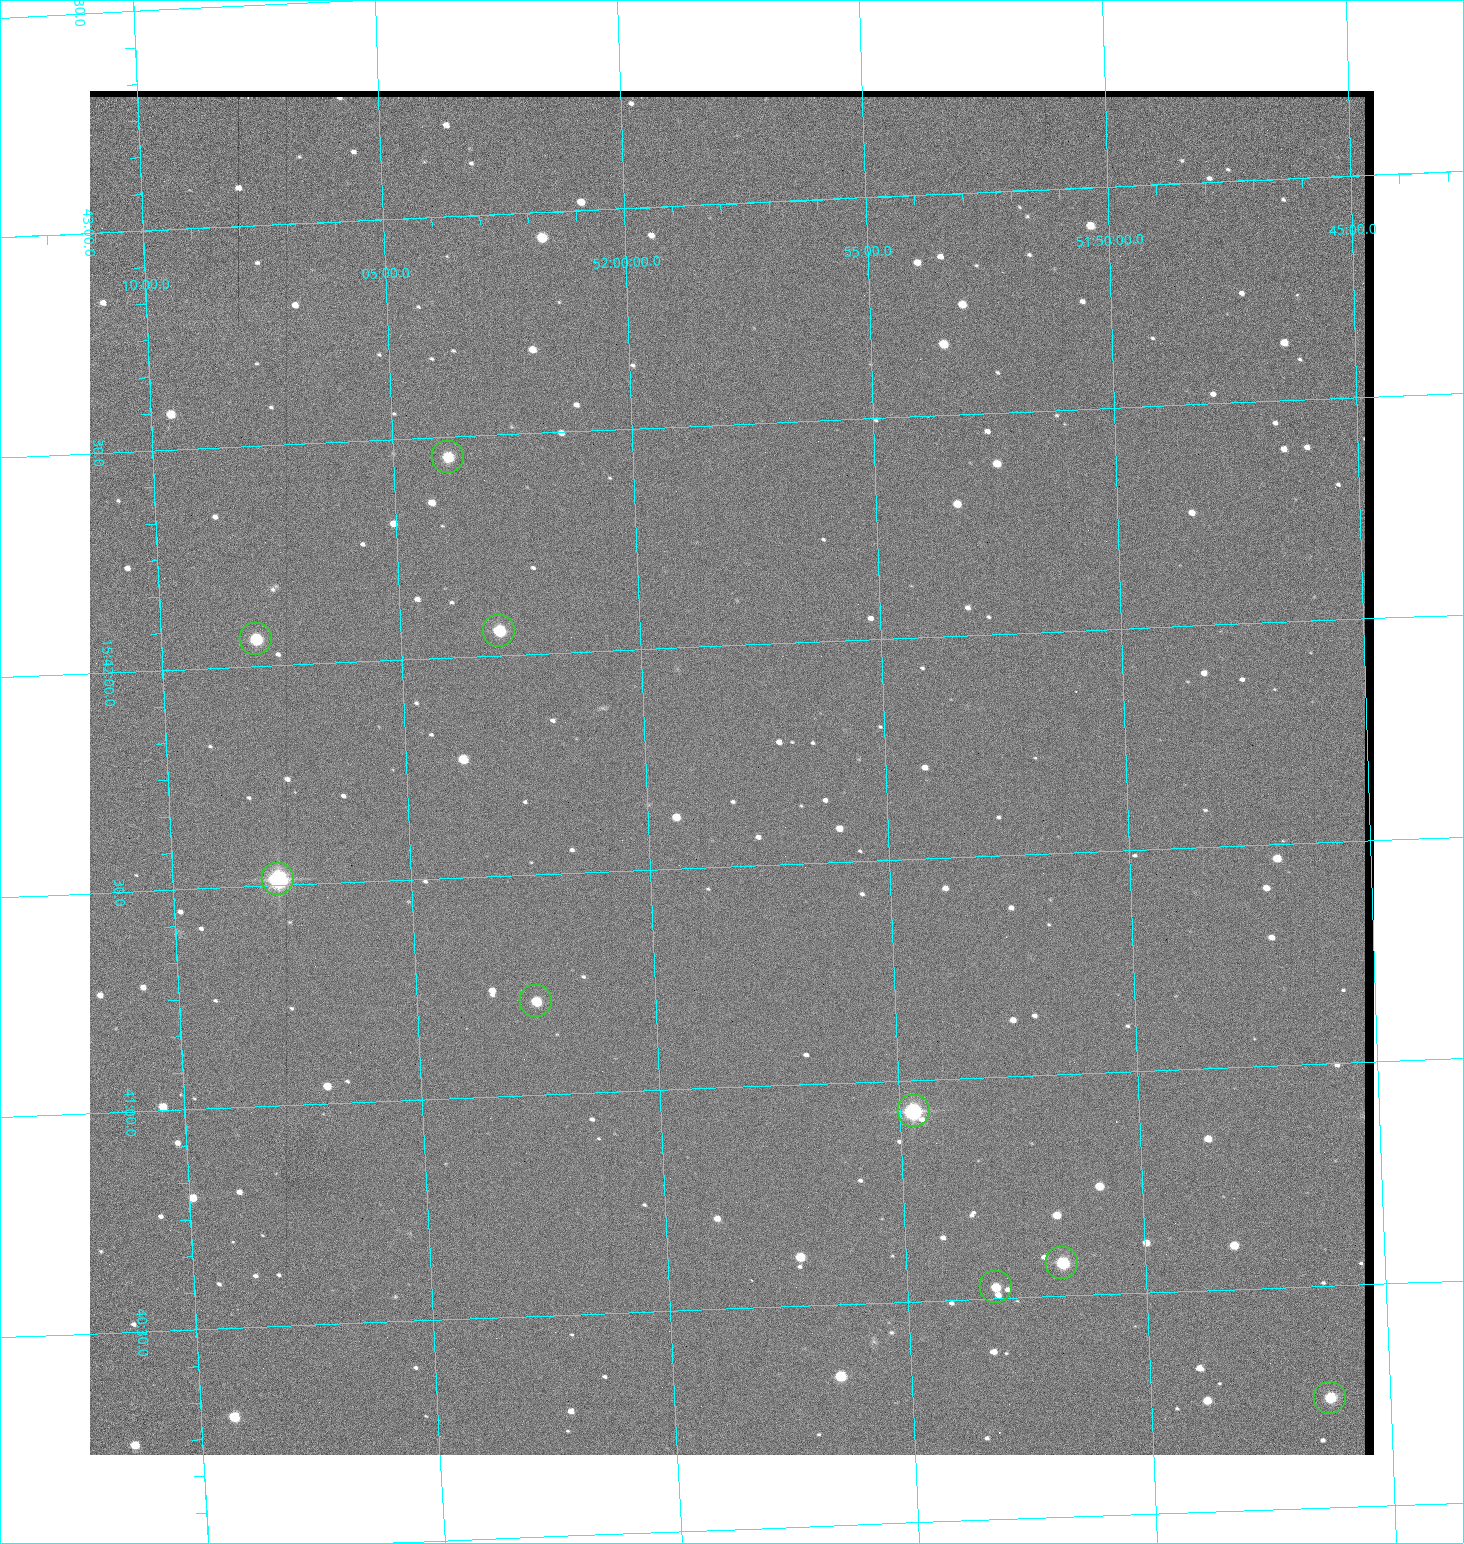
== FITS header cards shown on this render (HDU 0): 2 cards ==
NAXIS1  =                 1284 / length of data axis 1
NAXIS2  =                 1364 / length of data axis 2

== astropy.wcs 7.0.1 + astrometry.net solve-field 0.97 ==
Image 1284 x 1364 px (HDU 0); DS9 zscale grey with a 90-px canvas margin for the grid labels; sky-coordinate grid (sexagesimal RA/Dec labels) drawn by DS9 from the SOLVED WCS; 9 Tycho-2 reference stars matched to detected sources circled (green)
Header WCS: RA---TAN/DEC--TAN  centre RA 15:41:43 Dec +51:58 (235.43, +51.97 deg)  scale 1.26 arcsec/px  FOV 26.9' x 28.5'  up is +92 deg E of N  parity flipped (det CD > 0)
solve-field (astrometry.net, Tycho-2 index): VERIFIED the header's WCS against the Tycho-2 star catalogue (9 matches, 0 conflicts) and refined it, rather than solving blind
Solved WCS: RA---TAN-SIP/DEC--TAN-SIP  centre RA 15:41:43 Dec +51:58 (235.43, +51.97 deg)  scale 1.25 arcsec/px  FOV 26.8' x 28.5'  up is +92 deg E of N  parity flipped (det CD > 0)
The solver's refit moves the header's centre by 0.49 arcsec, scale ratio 0.9967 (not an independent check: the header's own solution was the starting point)
Tycho-2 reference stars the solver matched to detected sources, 9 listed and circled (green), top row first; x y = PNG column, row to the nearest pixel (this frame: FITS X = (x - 90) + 1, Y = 1364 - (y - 91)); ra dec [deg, ICRS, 3 dp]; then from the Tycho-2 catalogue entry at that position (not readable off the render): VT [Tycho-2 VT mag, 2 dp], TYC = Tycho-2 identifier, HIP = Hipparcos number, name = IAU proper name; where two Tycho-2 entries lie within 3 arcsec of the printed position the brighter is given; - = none
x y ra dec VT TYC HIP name
448 457 235.614 +52.064 11.61 3489-1132-1 - -
499 631 235.514 +52.049 11.19 3489-1407-1 - -
256 639 235.515 +52.133 11.12 3489-1380-1 - -
278 879 235.378 +52.130 9.31 3489-1322-1 76850 -
536 1001 235.303 +52.042 11.52 3489-958-1 - -
914 1111 235.232 +51.912 9.59 3489-824-1 - -
1062 1263 235.143 +51.862 10.97 3489-1016-1 - -
996 1287 235.131 +51.886 12.29 3489-908-1 - -
1330 1398 235.062 +51.771 11.53 3489-1453-1 - -